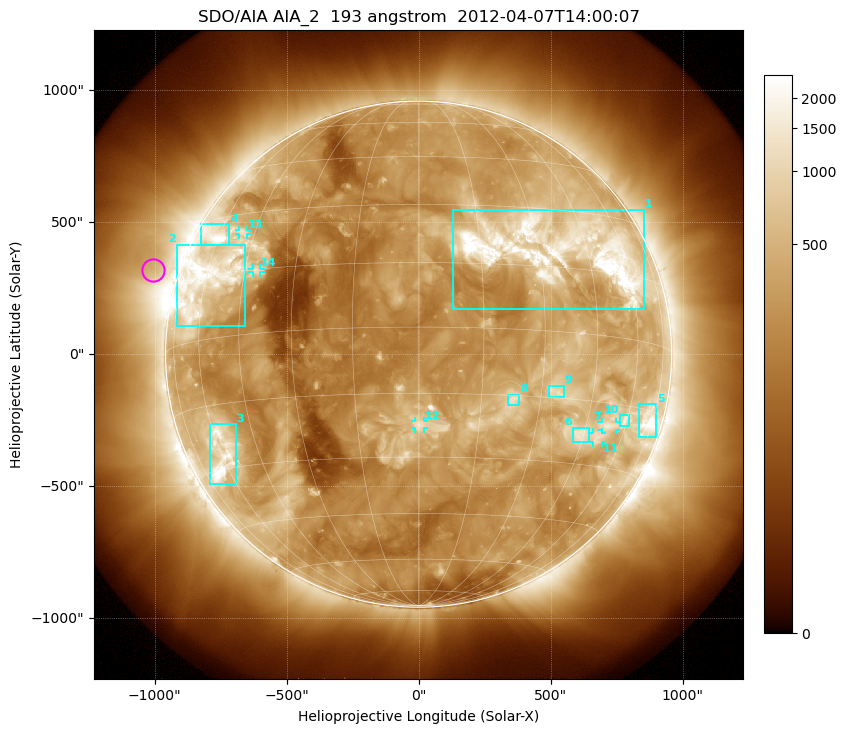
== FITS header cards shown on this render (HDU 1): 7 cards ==
TELESCOP= 'SDO/AIA'
INSTRUME= 'AIA_2'
WAVELNTH=                  193
WAVEUNIT= 'angstrom'
DATE-OBS= '2012-04-07T14:00:07.84'
CTYPE1  = 'HPLN-TAN'
CTYPE2  = 'HPLT-TAN'

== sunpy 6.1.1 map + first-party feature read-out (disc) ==
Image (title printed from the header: SDO/AIA AIA_2  193 angstrom  2012-04-07T14:00:07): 1024 x 1024 px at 2.4 arcsec/px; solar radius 959 arcsec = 399 px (full disc in frame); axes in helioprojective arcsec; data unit not stated in the header (colour bar unlabelled)
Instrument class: DISC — disc imager (sunpy class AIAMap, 193 A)
Bright regions (active regions / flare kernels): reference = the median radial profile (limb darkening/brightening removed); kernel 9 px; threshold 5 sigma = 765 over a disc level ~261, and >= 1.15x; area >= 12 px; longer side >= 10 px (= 24 arcsec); searched inside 0.97 R_sun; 14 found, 14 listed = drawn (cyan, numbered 1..; 5 of them under ~33 arcsec drawn as corner ticks so the feature stays visible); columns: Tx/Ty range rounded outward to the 5 arcsec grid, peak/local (2 s.f.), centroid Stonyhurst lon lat
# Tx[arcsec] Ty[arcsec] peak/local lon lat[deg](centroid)
1 130..855 170..550 14 +35 +19
2 -915..-655 105..415 7.7 -59 +14
3 -790..-690 -495..-265 7.6 -60 -27
4 -825..-715 415..495 7.3 -62 +25
5 835..900 -315..-190 6.9 +72 -17
6 585..645 -330..-275 5.4 +44 -23
7 690..750 -285..-255 4.8 +53 -20
8 335..385 -195..-150 5 +23 -16
9 495..550 -160..-120 4.6 +34 -14
10 760..800 -275..-230 4.4 +59 -18
11 660..695 -335..-295 4.2 +50 -23
12 -15..20 -280..-255 4.9 +0 -22
13 -680..-650 450..470 4 -50 +25
14 -630..-600 310..325 4.4 -41 +15
Off-limb structures (1.02-1.3 R_sun): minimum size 162 px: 7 found; the strongest spans PA ~55..90 deg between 1.02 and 1.3 R_sun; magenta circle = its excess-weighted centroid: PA ~70 deg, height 1.1 R_sun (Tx ~-1005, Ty ~320 arcsec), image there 1.6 x the reference